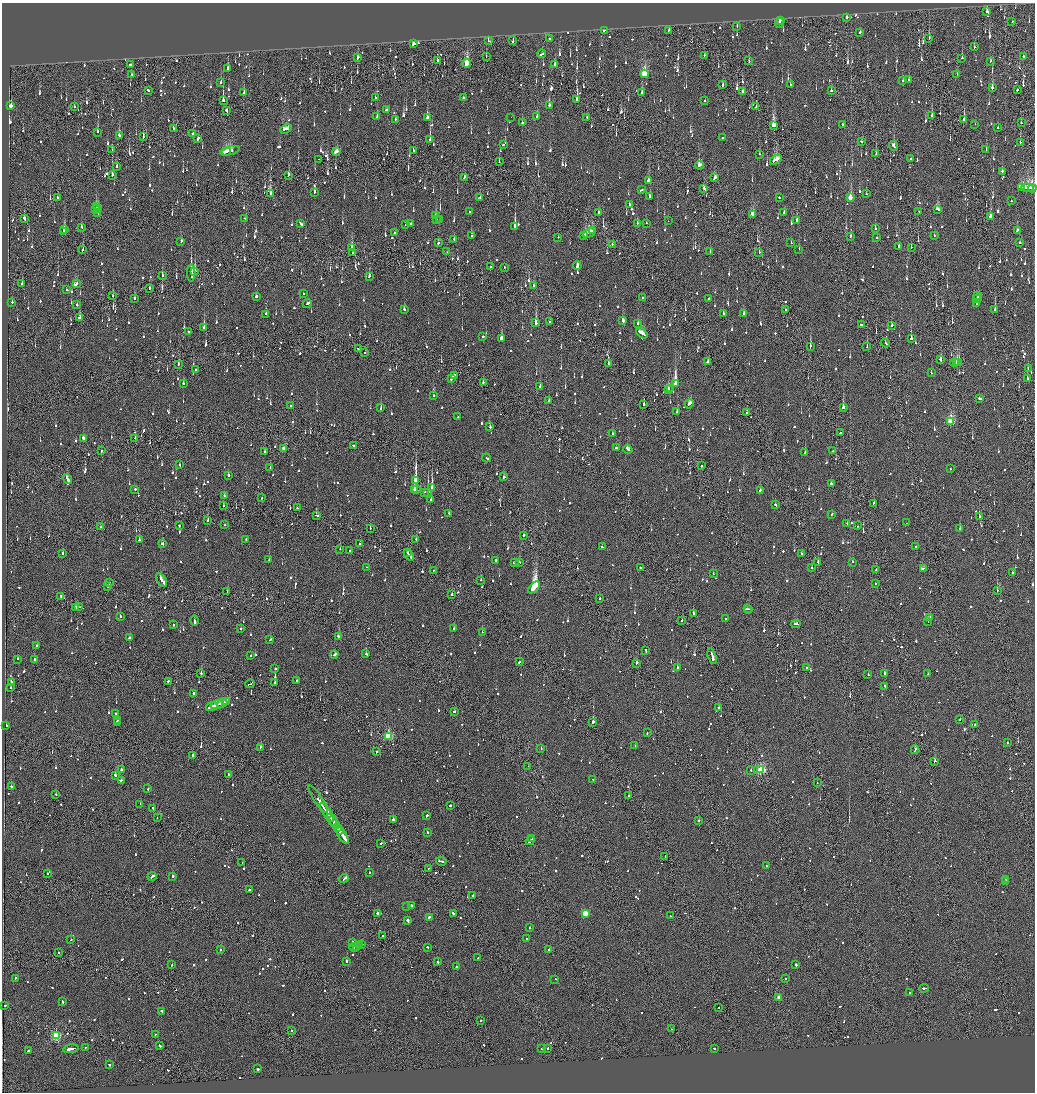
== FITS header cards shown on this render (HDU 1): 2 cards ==
NAXIS1  =                 2065
NAXIS2  =                 2180

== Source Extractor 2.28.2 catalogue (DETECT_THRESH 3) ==
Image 2065 x 2180 px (HDU 1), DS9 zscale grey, zoomed out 1/2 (1 PNG px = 2 x 2 image px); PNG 1037 x 1094 px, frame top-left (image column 1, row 2179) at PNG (2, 3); each listed source drawn as its Kron ellipse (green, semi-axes under 4 px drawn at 4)
Background -0.135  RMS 0.068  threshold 0.203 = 3 sigma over >= 5 px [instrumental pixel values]
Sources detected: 1952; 105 cannot appear on this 1/2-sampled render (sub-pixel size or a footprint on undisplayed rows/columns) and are neither listed nor drawn; of the other 1847, the 500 brightest by FLUX_AUTO listed and drawn (1347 fainter detections omitted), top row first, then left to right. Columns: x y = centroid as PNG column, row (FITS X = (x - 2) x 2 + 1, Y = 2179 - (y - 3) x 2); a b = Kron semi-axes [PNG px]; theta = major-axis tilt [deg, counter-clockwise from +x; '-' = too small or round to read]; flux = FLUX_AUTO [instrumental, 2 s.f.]
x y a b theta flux
987 12 3 2 - 200
847 17 2 2 - 610
781 20 2 1 - 170
1012 22 2 2 - 140
779 23 5 2 - 350
737 26 2 2 - 160
604 30 2 2 - 180
669 30 3 2 - 120
860 32 2 2 - 160
929 38 3 2 - 120
550 39 2 2 - 160
488 41 2 2 - 260
513 41 3 2 - 940
413 43 2 2 - 270
974 47 2 2 - 170
542 54 4 2 - 260
704 55 2 1 - 130
486 56 2 1 - 220
1023 56 2 2 - 590
357 58 3 2 - 170
962 58 2 2 - 370
438 61 3 1 - 140
749 61 2 2 - 130
990 61 2 2 - 190
467 63 4 3 - 1000
130 64 3 2 - 270
555 65 4 2 - 270
228 69 3 2 - 640
645 74 4 3 - 890
957 74 2 1 - 240
132 75 2 2 - 200
908 80 2 2 - 300
903 81 2 2 - 120
221 83 2 2 - 130
790 84 2 2 - 120
723 85 2 2 - 170
992 88 3 2 - 170
148 90 3 2 - 240
1017 90 2 2 - 370
831 91 2 2 - 550
244 92 3 2 - 130
642 92 2 2 - 140
743 92 4 1 - 230
463 97 2 2 - 170
375 98 2 2 - 420
577 100 3 2 - 2300
705 100 2 2 - 130
223 101 3 1 - 1700
549 105 3 2 - 220
11 106 2 2 - 1700
74 106 2 2 - 160
756 106 3 2 - 200
386 109 2 2 - 220
227 111 4 2 - 230
377 116 3 2 - 140
537 116 2 2 - 450
932 116 2 2 - 390
511 117 2 1 - 240
587 117 2 2 - 130
427 118 3 2 - 670
395 119 2 2 - 130
964 120 2 2 - 1000
522 123 2 2 - 550
1021 123 2 2 - 160
975 124 2 1 - 210
843 125 2 2 - 140
773 126 3 3 - 1200
998 128 2 2 - 120
173 129 3 2 - 120
286 129 6 2 21 380
98 132 3 2 - 220
193 134 2 2 - 350
119 135 3 2 - 130
143 137 2 2 - 640
723 138 2 2 - 150
198 139 3 2 - 580
430 140 2 2 - 2400
862 141 2 2 - 150
1020 142 2 1 - 560
504 144 3 2 - 750
893 146 4 2 - 240
986 149 2 2 - 360
112 150 2 1 - 120
230 151 10 3 14 640
414 151 2 1 - 1000
226 152 4 2 - 750
336 152 4 2 - 210
759 154 2 2 - 160
876 154 2 1 - 130
319 159 2 2 - 180
911 159 2 2 - 500
776 160 6 3 31 430
499 162 2 2 - 160
699 165 4 2 - 330
117 166 2 2 - 270
1002 171 3 2 - 160
112 175 2 2 - 770
288 175 3 2 - 130
464 177 4 2 - 200
715 178 4 2 - 220
649 181 2 2 - 220
1021 187 4 2 - 580
1027 188 6 3 -1 800
1032 188 4 1 - 270
704 189 3 2 - 780
642 190 4 2 - 400
315 192 2 1 - 120
270 193 3 1 - 180
866 194 2 2 - 140
650 197 3 2 - 180
57 198 4 1 - 260
480 198 3 2 - 220
779 198 2 2 - 130
850 198 4 2 - 320
1011 201 2 2 - 150
629 204 3 2 - 190
96 207 2 2 - 120
98 209 3 2 - 140
937 209 4 2 - 220
96 210 2 2 - 620
919 211 2 2 - 290
469 212 2 2 - 120
784 212 2 2 - 120
98 213 2 2 - 160
598 213 2 2 - 150
753 214 3 2 - 310
435 216 3 2 - 120
990 216 3 2 - 210
24 218 3 2 - 230
244 218 2 2 - 160
436 219 3 2 - 200
439 220 2 2 - 330
797 220 2 2 - 340
668 221 2 1 - 150
411 223 2 2 - 180
637 223 2 2 - 520
646 223 2 2 - 270
301 224 4 2 - 290
406 225 2 2 - 130
515 226 3 2 - 1700
81 227 2 2 - 130
64 229 3 2 - 1000
875 229 2 2 - 300
1017 230 3 2 - 120
64 231 3 2 - 1400
593 231 3 3 - 600
395 233 2 2 - 620
589 233 6 2 27 410
584 235 4 2 - 410
934 235 2 2 - 250
471 236 2 1 - 130
850 236 3 2 - 210
558 237 2 2 - 170
877 237 2 2 - 180
454 239 2 2 - 340
181 241 2 2 - 150
1020 242 2 2 - 170
438 243 2 2 - 300
791 243 2 2 - 190
612 244 2 2 - 170
352 247 3 2 - 400
898 247 3 2 - 230
911 247 2 2 - 210
83 249 2 1 - 140
799 249 2 2 - 180
447 252 2 1 - 120
710 252 2 2 - 120
353 253 2 1 - 140
759 253 2 2 - 140
577 266 4 2 - 220
490 267 2 2 - 130
504 267 2 2 - 250
195 271 2 1 - 2600
191 273 8 1 89 45000
162 275 2 2 - 170
369 276 3 2 - 180
22 284 2 2 - 130
76 284 4 2 - 230
534 286 3 2 - 140
150 288 2 1 - 510
66 290 2 2 - 150
303 294 2 2 - 130
978 295 3 2 - 190
113 296 3 1 - 190
256 296 2 2 - 600
135 298 2 2 - 280
642 298 2 2 - 230
708 299 3 2 - 150
977 299 4 2 - 250
12 302 2 2 - 220
307 303 4 2 - 430
977 304 4 2 - 450
77 305 2 2 - 180
404 309 2 2 - 130
786 309 2 2 - 140
995 309 2 2 - 380
744 313 2 2 - 310
266 314 3 2 - 160
723 314 2 2 - 170
79 318 3 2 - 250
623 321 3 2 - 140
550 322 2 1 - 130
536 323 2 2 - 1500
638 323 2 2 - 260
861 325 2 2 - 240
892 325 2 2 - 140
204 327 3 2 - 390
188 331 2 2 - 240
642 333 6 2 -34 760
483 337 2 2 - 330
501 339 3 2 - 1200
911 339 2 2 - 1600
885 343 4 1 - 420
810 346 3 1 - 130
867 347 2 1 - 470
358 349 3 1 - 400
364 353 2 1 - 120
940 360 3 2 - 200
708 362 3 2 - 140
957 362 2 1 - 450
959 362 2 2 - 420
608 363 2 2 - 1400
955 363 4 3 - 840
178 364 2 2 - 280
1028 368 2 2 - 150
195 369 2 2 - 380
931 373 2 2 - 130
454 375 3 2 - 730
452 378 4 2 - 360
1027 379 2 2 - 220
483 382 2 2 - 200
183 384 2 2 - 200
675 384 3 2 - 11000
540 387 2 2 - 200
671 388 2 1 - 130
669 390 3 2 - 450
433 396 2 2 - 140
980 398 3 2 - 670
549 401 3 2 - 130
689 404 5 2 - 510
290 405 2 2 - 120
644 405 3 2 - 130
381 408 2 2 - 210
843 408 3 2 - 620
677 411 3 2 - 170
747 413 2 2 - 130
458 417 2 2 - 190
951 422 4 3 - 870
490 427 2 2 - 360
840 432 2 1 - 840
612 434 2 2 - 140
83 438 3 2 - 500
135 438 2 2 - 220
354 445 3 2 - 190
616 448 2 2 - 170
284 449 3 2 - 200
628 449 5 2 - 440
101 451 2 1 - 130
833 451 2 1 - 140
264 452 2 2 - 160
805 453 2 2 - 900
486 458 4 2 - 620
179 465 2 2 - 120
702 466 2 1 - 670
270 468 2 1 - 120
950 469 2 2 - 120
228 475 2 2 - 300
504 477 2 2 - 290
67 479 5 2 - 350
415 481 2 2 - 6100
831 484 2 2 - 450
432 488 2 2 - 9300
135 489 2 2 - 160
415 489 2 2 - 810
416 489 2 1 - 530
760 490 2 2 - 270
424 492 2 2 - 520
428 492 2 2 - 3400
224 495 4 2 - 200
262 497 2 1 - 140
431 500 2 2 - 530
874 503 2 2 - 130
775 505 2 2 - 140
223 506 2 2 - 170
297 508 2 1 - 120
449 513 2 2 - 130
832 514 3 2 - 190
317 516 4 2 - 250
979 516 2 2 - 290
208 521 2 2 - 300
847 523 2 2 - 140
906 523 2 1 - 120
179 525 2 2 - 120
224 525 2 1 - 200
857 526 2 1 - 200
101 527 2 2 - 160
370 528 2 2 - 170
960 529 2 2 - 630
524 535 2 2 - 150
246 539 2 2 - 260
416 539 2 2 - 440
139 540 2 2 - 440
162 544 3 2 - 130
360 544 2 1 - 170
602 547 3 2 - 260
916 547 2 1 - 210
340 549 2 1 - 260
350 551 2 2 - 380
407 553 2 1 - 130
63 554 2 2 - 140
801 554 2 2 - 120
409 555 6 2 -50 470
269 560 2 2 - 140
496 560 2 2 - 920
519 562 2 2 - 130
818 562 2 2 - 410
853 562 2 2 - 220
514 563 2 2 - 180
366 567 2 1 - 120
640 567 2 2 - 130
811 568 2 2 - 190
923 569 4 2 - 270
433 570 2 2 - 120
876 570 2 1 - 480
1013 572 2 2 - 440
713 574 2 2 - 130
162 580 8 2 -56 820
481 580 2 1 - 170
109 583 2 2 - 130
875 583 2 2 - 150
108 587 2 2 - 200
534 587 7 2 47 33000
997 590 2 2 - 280
227 592 2 1 - 240
452 595 2 2 - 160
61 596 3 2 - 420
600 598 2 1 - 250
79 607 4 1 - 190
76 608 3 2 - 190
747 609 4 2 - 290
749 609 2 1 - 150
693 614 3 2 - 180
120 617 2 2 - 260
930 617 3 2 - 230
726 619 2 2 - 200
195 621 5 2 - 710
682 621 2 2 - 140
928 621 2 1 - 360
796 624 5 2 - 200
173 625 2 2 - 280
241 628 2 2 - 180
454 629 2 2 - 290
482 632 2 2 - 180
338 637 3 2 - 140
129 638 2 2 - 340
270 640 3 2 - 180
37 645 2 2 - 120
646 651 3 1 - 240
334 654 4 2 - 410
366 654 2 2 - 220
251 656 2 2 - 280
712 656 8 1 -74 2800
17 659 3 2 - 140
35 659 2 2 - 400
520 662 3 2 - 150
636 663 2 2 - 180
677 667 2 2 - 140
806 668 2 2 - 370
275 669 2 2 - 220
201 673 3 1 - 260
885 673 2 2 - 500
928 674 2 2 - 700
868 675 2 1 - 500
297 680 2 2 - 140
168 681 2 2 - 140
11 682 2 2 - 270
275 683 2 2 - 810
250 684 5 1 - 420
885 686 4 2 - 1100
10 688 2 1 - 300
194 694 3 2 - 660
227 702 2 1 - 210
222 703 5 2 - 600
217 705 6 2 19 480
212 706 6 2 19 430
719 708 2 2 - 140
454 711 2 2 - 310
115 713 2 1 - 160
117 720 2 2 - 240
960 720 2 2 - 270
118 722 2 2 - 230
593 722 2 2 - 1000
6 725 2 2 - 140
975 725 2 2 - 330
647 733 2 2 - 120
388 736 3 3 - 1200
1008 742 2 2 - 200
635 746 2 1 - 130
260 747 2 2 - 210
541 748 2 2 - 130
915 750 4 2 - 280
376 752 3 2 - 140
193 755 2 2 - 400
934 761 2 2 - 430
528 766 2 1 - 190
121 769 2 2 - 160
761 770 3 3 - 1300
751 771 2 1 - 200
229 775 3 2 - 440
115 776 3 2 - 250
593 779 2 2 - 180
122 780 4 2 - 330
817 783 2 1 - 210
11 787 2 2 - 380
148 789 2 2 - 150
56 795 2 2 - 430
629 796 2 2 - 440
318 799 16 2 -56 840
140 804 2 1 - 140
450 805 2 2 - 320
153 808 2 2 - 170
327 812 11 2 -56 1100
427 816 3 2 - 150
157 818 2 1 - 130
332 820 6 2 -57 710
393 820 2 2 - 510
699 820 2 2 - 130
334 823 7 2 -55 610
338 827 3 2 - 730
339 831 4 2 - 460
427 832 2 2 - 120
342 835 10 2 -56 890
532 839 2 1 - 160
530 840 5 2 - 350
381 844 2 1 - 170
665 857 4 1 - 190
441 861 5 2 - 430
242 862 2 1 - 220
767 866 2 1 - 220
429 868 2 1 - 140
369 872 2 2 - 130
47 874 2 2 - 730
152 877 5 2 - 290
172 877 2 2 - 520
344 879 5 2 - 280
1006 879 2 1 - 190
1006 881 2 2 - 430
249 890 2 2 - 140
472 895 3 2 - 180
411 905 2 2 - 390
407 906 2 2 - 180
377 913 2 2 - 650
453 913 3 2 - 180
585 913 3 3 - 310
670 916 2 2 - 120
429 917 2 2 - 260
408 921 4 2 - 990
530 928 2 2 - 180
382 936 2 2 - 130
526 939 2 2 - 400
71 940 2 2 - 170
352 942 2 2 - 180
359 945 2 2 - 430
361 945 2 2 - 560
357 946 3 2 - 340
354 947 4 2 - 300
427 947 2 2 - 120
220 950 2 2 - 470
548 950 3 2 - 200
59 953 2 2 - 130
478 958 2 2 - 130
346 961 2 2 - 540
438 962 2 2 - 170
172 965 2 2 - 140
796 965 3 2 - 450
456 967 2 2 - 590
15 978 3 2 - 240
555 979 2 2 - 170
785 979 2 2 - 200
924 988 5 2 - 390
909 993 2 1 - 410
779 997 3 2 - 150
62 1002 3 2 - 140
5 1005 2 2 - 130
718 1008 2 1 - 170
162 1011 2 2 - 300
481 1020 2 2 - 370
672 1029 2 2 - 290
291 1030 2 2 - 120
155 1034 2 1 - 200
56 1036 3 3 - 1200
159 1045 3 2 - 220
85 1047 2 2 - 120
548 1048 2 2 - 170
714 1048 2 2 - 230
71 1049 8 2 10 560
541 1049 2 2 - 960
28 1051 2 2 - 490
109 1065 2 2 - 450
257 1069 2 2 - 770
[1347 fainter detections neither listed nor drawn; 105 sub-pixel or undisplayed-footprint detections neither listed nor drawn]